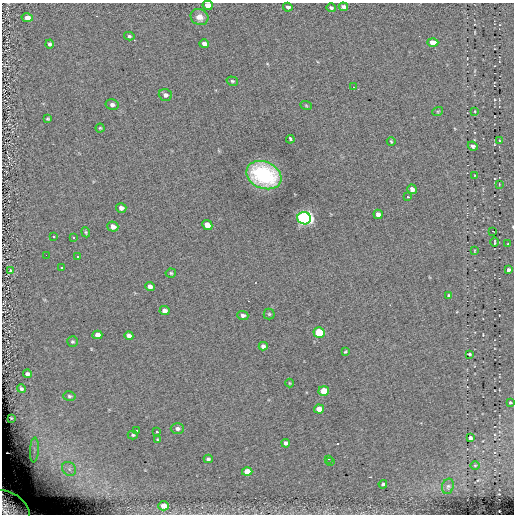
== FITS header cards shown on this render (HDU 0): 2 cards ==
NAXIS1  =                  512
NAXIS2  =                  512

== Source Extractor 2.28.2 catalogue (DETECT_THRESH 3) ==
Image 512 x 512 px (HDU 0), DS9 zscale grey, 1 PNG px = 1 image px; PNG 516 x 516 px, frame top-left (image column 1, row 512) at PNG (2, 3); each listed source drawn as its Kron ellipse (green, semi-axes under 4 px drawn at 4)
Background -0.0129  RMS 5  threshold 14.9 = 3 sigma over >= 5 px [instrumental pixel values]
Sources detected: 84; all 84 listed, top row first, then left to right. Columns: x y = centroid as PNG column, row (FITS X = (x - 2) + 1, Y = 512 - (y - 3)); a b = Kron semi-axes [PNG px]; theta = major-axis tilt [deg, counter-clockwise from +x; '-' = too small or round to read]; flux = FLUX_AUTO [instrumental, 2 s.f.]
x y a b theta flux
208 5 5 4 - 3900
288 7 5 3 - 1300
343 7 4 4 - 1500
331 8 4 4 - 690
199 17 9 8 - 2600
27 18 5 4 - 2200
129 36 5 4 - 550
433 43 5 4 - 5200
49 44 4 4 - 620
204 44 5 4 - 1400
232 81 6 4 -16 500
353 87 3 2 - 170
165 95 6 6 - 1200
112 105 7 5 -13 990
306 105 6 3 -21 380
438 111 5 3 - 320
475 111 4 3 - 250
48 119 3 3 - 410
100 128 4 4 - 390
290 139 4 3 - 2500
391 141 4 3 - 360
500 141 3 2 - 230
473 146 5 3 - 920
264 175 18 13 -22 31000
475 175 3 2 - 210
499 184 3 2 - 180
412 189 5 4 - 1500
407 197 3 3 - 1300
121 208 5 4 - 1100
378 214 5 4 - 1500
304 218 7 6 - 110000
207 225 5 5 - 2500
113 227 5 5 - 1600
493 231 4 2 - 330
86 232 5 4 - 420
53 237 3 3 - 13000
73 238 3 3 - 13000
495 242 5 2 - 240
508 244 3 2 - 330
474 251 4 2 - 260
46 255 2 2 - 13000
78 257 3 3 - 13000
62 268 3 3 - 13000
10 270 4 3 - 660
509 270 4 4 - 850
171 273 5 4 - 430
150 287 5 4 - 1200
449 296 4 4 - 690
164 311 5 4 - 1300
269 314 5 5 - 420
243 315 5 4 - 730
319 333 5 5 - 18000
97 335 5 4 - 1300
129 336 4 4 - 1100
72 342 5 5 - 550
263 346 4 4 - 960
346 352 4 3 - 350
469 354 3 2 - 420
27 374 4 4 - 790
290 383 4 4 - 300
21 389 4 3 - 560
324 391 5 5 - 6000
69 396 6 4 -15 550
510 403 3 3 - 380
319 409 5 4 - 4000
11 418 3 2 - 250
177 429 6 5 - 970
137 431 3 2 - 230
157 432 3 2 - 540
133 435 5 4 - 490
470 438 4 3 - 960
158 439 4 3 - 340
286 443 4 4 - 950
34 450 12 4 86 1300
208 459 4 4 - 630
328 459 3 2 - 350
330 462 3 2 - 400
475 465 5 3 - 270
69 469 8 6 -47 1300
247 472 5 4 - 3800
383 484 4 4 - 620
448 486 8 6 74 910
163 506 5 4 - 2900
9 508 23 14 -33 9200
At the frame edge (FLAGS 8, measured only in part): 2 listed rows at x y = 208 5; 9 508